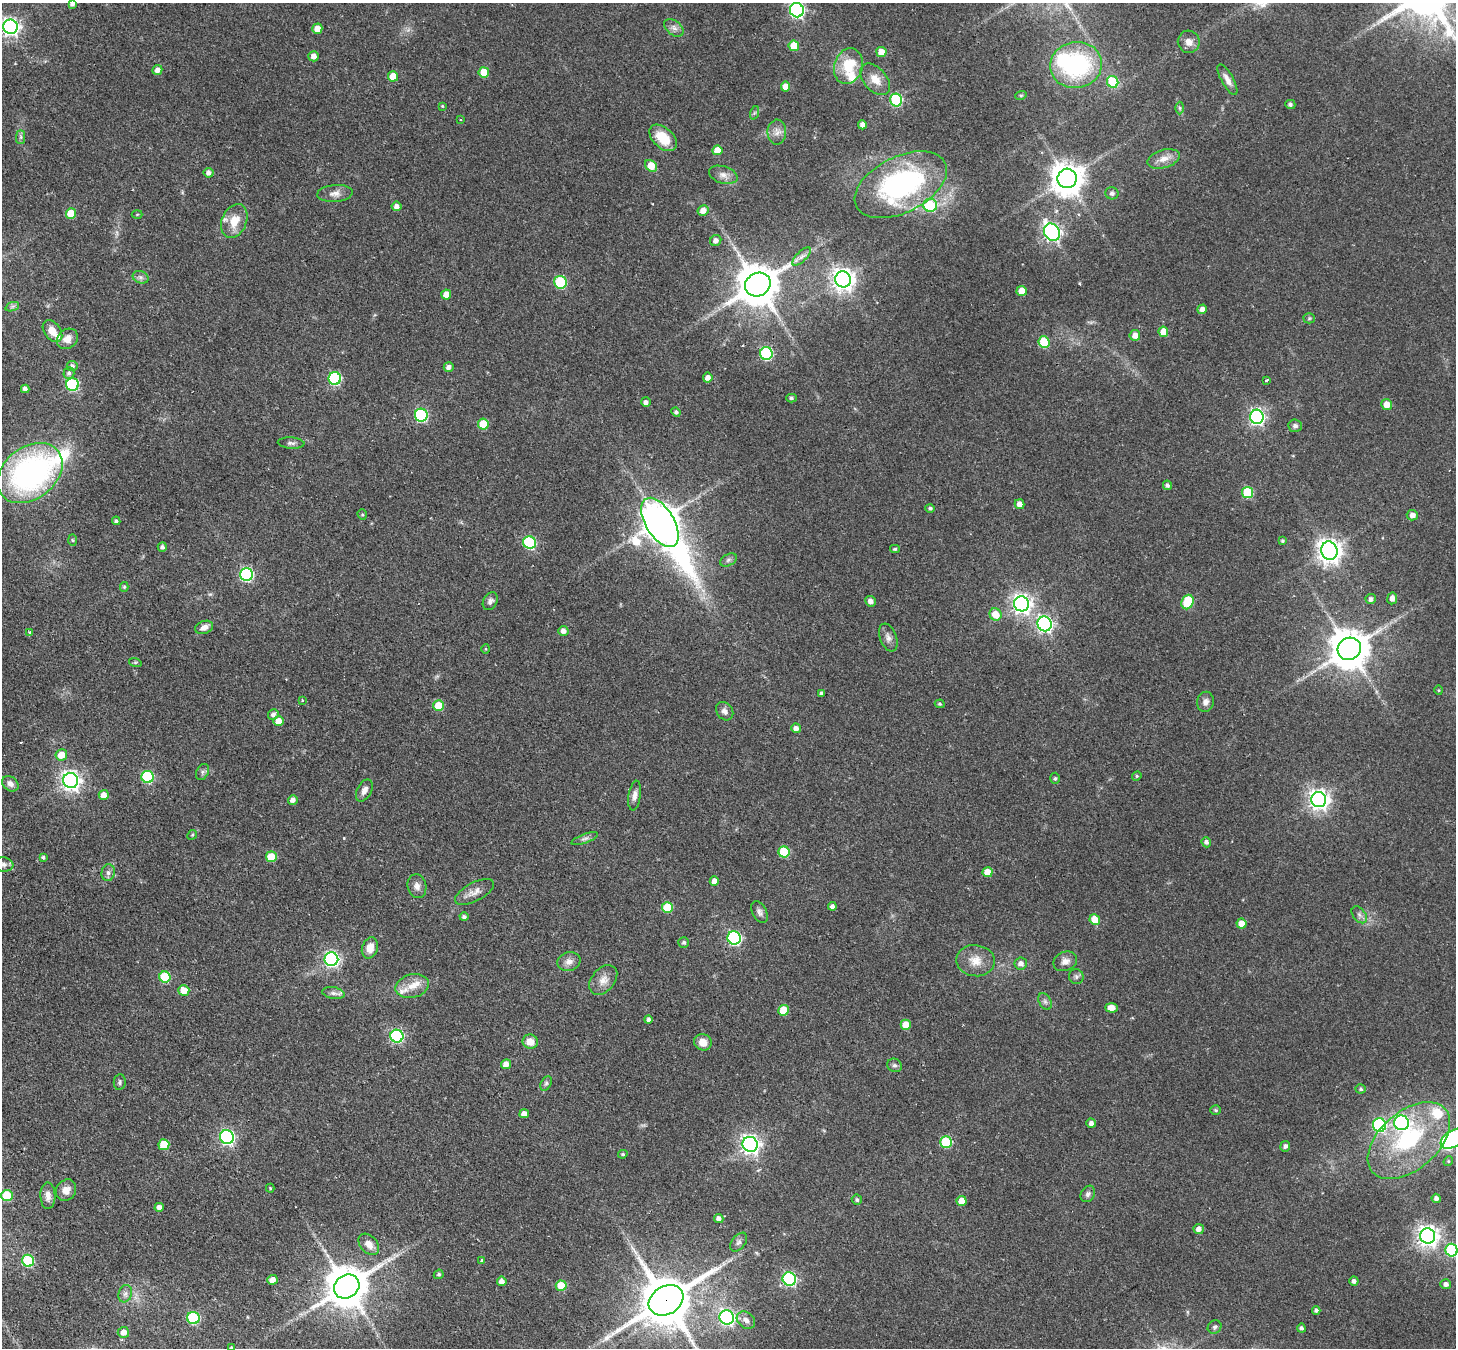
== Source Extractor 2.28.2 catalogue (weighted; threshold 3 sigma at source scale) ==
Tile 7 of 4 x 4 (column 3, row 2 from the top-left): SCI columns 2955-4408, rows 3020-4365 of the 5908 x 5899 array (HDU 1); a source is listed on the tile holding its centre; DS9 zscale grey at full resolution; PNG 1458 x 1350 px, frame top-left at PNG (2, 3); each listed source drawn as its Kron ellipse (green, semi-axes under 4 px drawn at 4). Shown black and unused: <1% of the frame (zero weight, under 2 of 3 exposures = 4% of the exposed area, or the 3 px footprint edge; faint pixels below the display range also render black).
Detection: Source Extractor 2.28.2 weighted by HDU 2 'WHT'; one run over the whole footprint, this tile lists its part. Background 0.19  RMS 0.0077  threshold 0.0346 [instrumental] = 3 sigma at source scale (4.5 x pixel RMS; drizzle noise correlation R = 1.50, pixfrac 1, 0.05/0.05 arcsec/px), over >= 5 px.
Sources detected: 236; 1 inside a brighter object's white glare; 1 long thin detection or spike segment (spike, bleed or trail) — neither listed nor drawn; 5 inside a brighter listed object's ellipse — not listed separately; the other 229 listed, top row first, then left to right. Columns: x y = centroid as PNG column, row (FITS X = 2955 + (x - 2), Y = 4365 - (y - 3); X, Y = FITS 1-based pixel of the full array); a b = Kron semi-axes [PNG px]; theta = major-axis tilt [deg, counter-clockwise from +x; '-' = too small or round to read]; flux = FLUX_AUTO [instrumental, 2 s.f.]
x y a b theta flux
72 4 4 4 - 2.3
797 10 7 7 - 180
10 27 7 7 - 300
674 28 11 7 -39 3.5
317 29 5 5 - 7.9
1189 42 11 11 - 5.2
794 46 5 5 - 14
881 52 5 5 - 8
314 56 5 5 - 4.6
1076 65 26 23 11 87
848 66 18 14 72 22
157 70 5 4 - 4.2
484 72 5 5 - 17
393 76 5 5 - 11
875 79 18 11 -49 9.5
1227 80 17 6 -61 4.7
1113 82 6 5 - 37
785 87 5 4 - 7.8
1021 95 6 3 18 0.89
896 100 6 6 - 64
1290 104 5 4 - 1.9
442 106 4 4 - 0.69
1180 108 6 4 -89 1.2
754 113 7 4 71 1.1
460 119 3 2 - 0.57
862 125 4 4 - 3.3
777 132 12 9 88 4.7
21 137 7 4 90 1.6
663 138 16 10 -43 18
717 150 5 5 - 9.8
1164 159 16 9 16 6.4
651 166 7 5 -44 13
208 173 5 5 - 2.9
723 175 14 8 -17 4.8
1067 178 10 9 - 1300
901 185 49 28 26 130
335 193 18 8 5 5
1112 193 6 6 - 2
930 205 7 6 - 31
396 206 5 4 - 3.5
703 211 5 5 - 5.6
71 213 5 5 - 15
137 214 5 3 - 0.72
234 221 18 12 67 13
1052 232 9 7 -60 210
716 240 6 5 - 3.2
801 257 12 5 45 3.2
141 277 8 6 -20 2.4
843 279 8 7 - 550
560 282 6 6 - 50
758 284 13 11 29 2600
1022 291 5 5 - 9.2
446 294 5 5 - 7.2
12 307 7 4 19 1.5
1202 309 5 4 - 4.1
1309 318 5 5 - 1.1
52 331 12 8 -52 8.3
1163 332 5 5 - 9.6
1135 335 5 5 - 5.7
67 339 11 9 38 6.2
1044 342 6 5 - 32
766 353 6 6 - 79
72 366 5 5 - 2.4
449 367 5 4 - 3.1
69 373 6 5 - 1.8
708 378 5 4 - 3.8
335 379 6 6 - 83
1266 380 3 3 - 2.5
72 384 6 6 - 72
25 389 4 4 - 2.4
791 398 5 4 - 1.3
646 402 5 5 - 2.7
1387 404 5 5 - 6.8
676 412 5 4 - 1.8
421 415 6 6 - 90
1257 417 7 6 - 190
483 424 5 5 - 23
1295 426 7 6 - 2.1
291 443 13 5 -3 2.5
30 473 36 26 37 180
1167 485 5 4 - 1.9
1248 493 6 5 - 36
1019 504 5 4 - 4.9
930 508 4 4 - 1.5
362 515 5 4 - 1
1412 515 5 5 - 3.8
116 521 4 4 - 1.5
660 522 27 14 -59 1700
73 540 6 4 -88 0.99
1282 541 4 4 - 1
530 542 6 6 - 68
162 547 4 4 - 2.2
895 549 5 4 - 0.96
1329 551 9 8 - 640
728 560 9 5 27 1.9
247 575 6 6 - 99
124 587 5 4 - 1.2
1392 598 6 5 - 4.1
1371 599 5 5 - 2.4
490 601 9 7 61 2.5
871 601 6 5 - 3
1188 602 7 5 66 35
1021 604 7 7 - 380
996 614 6 5 - 12
1045 624 7 7 - 210
204 627 9 6 20 5.1
563 631 5 5 - 3.8
30 632 4 4 - 0.87
888 638 14 8 -68 4
485 649 5 3 - 0.71
1349 649 12 11 - 2200
135 662 6 4 -18 0.89
1439 690 5 3 - 0.68
822 694 4 4 - 2.1
302 700 3 2 - 0.92
1205 702 10 8 76 3.5
940 704 5 3 - 0.92
439 706 5 5 - 19
725 711 10 8 -52 3.2
273 715 5 5 - 2.6
279 721 5 5 - 9.3
796 728 5 4 - 3.3
61 755 6 5 - 10
202 772 8 6 61 2
1137 776 5 4 - 0.89
148 777 6 6 - 61
1055 778 5 4 - 1.1
71 780 8 7 - 370
10 784 9 7 -37 4
364 790 12 7 62 4.1
104 795 5 5 - 6.6
635 796 15 6 82 3.7
293 800 5 4 - 3.8
1319 800 8 7 - 410
192 835 5 4 - 0.83
585 839 14 4 20 2.3
1206 842 5 4 - 2.3
784 852 5 5 - 33
43 857 4 3 - 1.2
271 857 5 5 - 22
3 864 10 7 -8 3.1
988 872 5 5 - 9
108 873 8 6 77 2.6
714 881 4 4 - 4.1
417 886 12 9 -77 3.9
474 892 21 9 27 6.1
832 906 4 4 - 2.4
667 907 5 5 - 25
760 912 12 7 -62 2.8
1359 915 9 6 -51 2.5
464 917 4 4 - 1.7
1095 919 5 5 - 13
1241 923 5 5 - 7.3
734 938 6 6 - 110
684 942 5 5 - 1.9
370 948 11 8 72 7.4
331 959 7 7 - 190
976 961 19 15 -9 10
1065 961 12 9 22 4.3
569 962 12 9 15 4.6
1021 964 6 6 - 3.5
165 977 5 5 - 35
1076 977 7 7 - 1.9
603 980 17 11 50 7.1
412 986 17 11 15 10
184 990 5 5 - 10
333 993 11 6 -9 2.9
1045 1001 9 6 -63 2.1
1111 1008 6 4 -3 6.4
784 1010 5 5 - 18
648 1020 4 4 - 1.9
906 1025 5 5 - 12
397 1036 6 6 - 98
530 1042 7 7 - 7.5
703 1042 9 8 - 7.6
506 1064 5 4 - 6
894 1065 7 6 - 1.9
120 1082 8 6 82 1.6
546 1083 8 5 63 1.4
1361 1089 5 4 - 1.4
1216 1110 5 5 - 1
524 1114 5 4 - 4.6
1091 1123 5 4 - 2.8
1402 1123 7 7 - 170
1379 1125 7 6 - 97
227 1137 7 6 - 170
1453 1139 13 8 34 81
1409 1141 48 29 41 81
946 1142 6 6 - 45
750 1144 8 7 - 350
164 1145 5 5 - 19
1285 1146 5 5 - 2.3
623 1154 5 4 - 1
1448 1161 5 4 - 0.99
270 1188 4 4 - 0.77
66 1190 11 9 53 6
1088 1194 9 6 57 2.5
7 1196 5 5 - 39
48 1196 13 7 -88 4.6
1436 1198 4 4 - 2.5
857 1200 5 5 - 1.6
961 1201 5 5 - 7.4
159 1207 4 4 - 3.4
719 1218 5 4 - 2.8
1199 1229 5 5 - 3.7
1428 1236 8 7 - 470
739 1242 11 6 52 2.4
369 1244 12 8 -47 6.6
1451 1250 6 6 - 57
482 1260 3 3 - 0.83
28 1261 6 6 - 43
439 1274 5 4 - 1.3
789 1279 7 6 - 120
272 1280 5 5 - 5.5
502 1281 5 4 - 4.4
1354 1281 4 4 - 2.4
1446 1284 5 5 - 2.9
561 1286 5 5 - 19
347 1287 13 11 33 2600
125 1294 9 6 74 2.9
666 1300 18 14 31 4200
1316 1310 4 3 - 1.8
727 1317 7 7 - 190
193 1318 6 6 - 61
746 1320 10 7 -39 4.5
1215 1327 7 6 - 1.8
1301 1328 4 4 - 1.7
123 1332 6 5 - 5.6
232 1348 3 3 - 1.3
Overlapping masked pixels (flux is a lower limit): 1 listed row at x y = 666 1300
Isophote crosses this tile's border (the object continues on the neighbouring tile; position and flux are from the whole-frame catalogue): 8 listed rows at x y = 72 4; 797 10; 10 27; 3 864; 1453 1139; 1451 1250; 666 1300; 232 1348